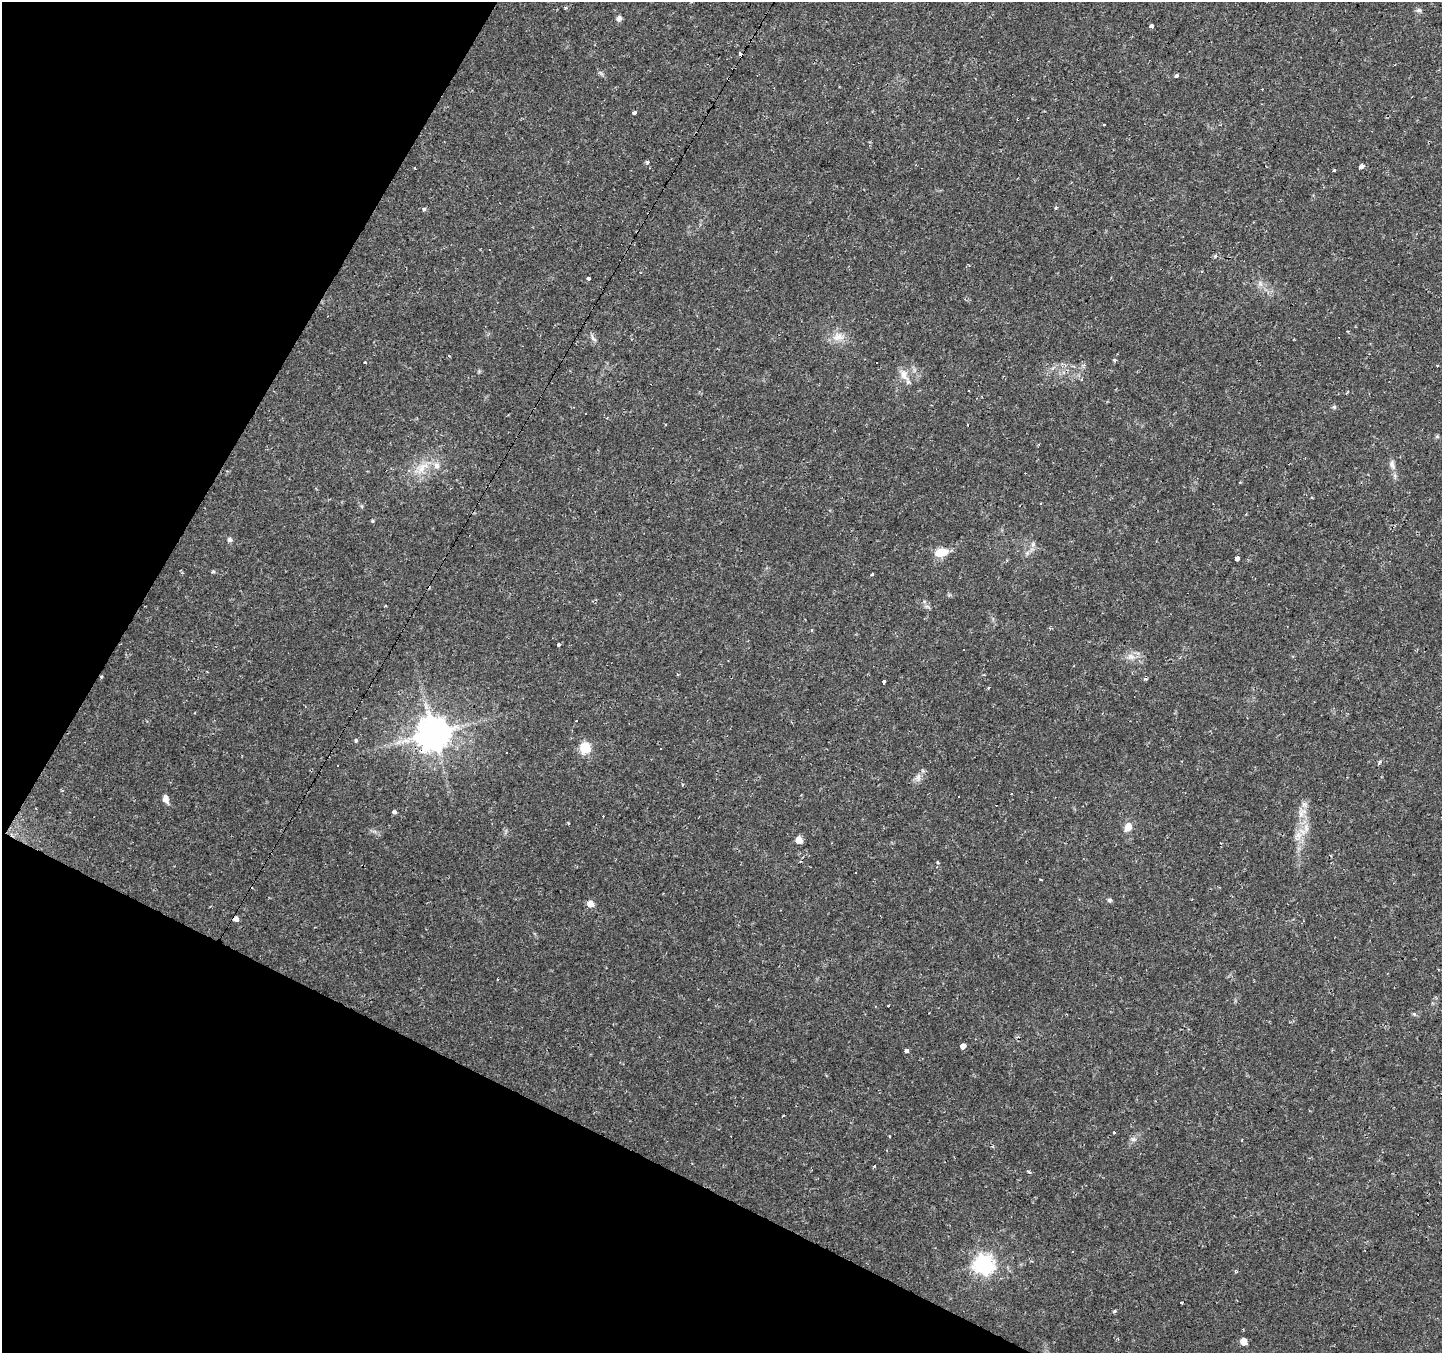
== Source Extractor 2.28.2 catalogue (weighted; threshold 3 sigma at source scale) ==
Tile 9 of 4 x 4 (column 1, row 3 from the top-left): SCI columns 1-1440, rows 1546-2896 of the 5765 x 5860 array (HDU 1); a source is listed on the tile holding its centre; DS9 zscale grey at full resolution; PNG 1444 x 1355 px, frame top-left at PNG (2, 2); no overlay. Shown black and unused: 24% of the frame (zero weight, under 2 of 3 exposures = <1% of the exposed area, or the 3 px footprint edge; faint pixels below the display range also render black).
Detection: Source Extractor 2.28.2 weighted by HDU 2 'WHT'; one run over the whole footprint, this tile lists its part. Background 0.0271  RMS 0.003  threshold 0.0136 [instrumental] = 3 sigma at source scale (4.5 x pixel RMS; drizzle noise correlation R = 1.50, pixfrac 1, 0.0396/0.0396 arcsec/px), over >= 5 px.
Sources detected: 95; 21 cosmic-ray / hot-pixel residue — not listed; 1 inside a brighter listed object's ellipse — not listed separately; the other 73 listed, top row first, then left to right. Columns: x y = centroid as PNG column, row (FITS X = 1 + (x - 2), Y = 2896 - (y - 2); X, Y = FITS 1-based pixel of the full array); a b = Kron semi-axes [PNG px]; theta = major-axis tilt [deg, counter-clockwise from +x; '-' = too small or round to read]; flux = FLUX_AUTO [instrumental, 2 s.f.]
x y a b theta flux
565 8 4 4 - 0.57
1419 10 7 5 14 0.75
619 18 7 6 - 1
1151 26 3 3 - 24
741 54 3 3 - 1.6
1176 76 4 3 - 1
634 112 4 3 - 1.8
1104 125 3 3 - 0.67
647 162 4 4 - 0.9
1361 166 4 3 - 3.3
1334 170 3 3 - 5.9
424 209 4 4 - 0.91
1215 256 5 4 - 0.4
969 265 4 3 - 0.35
589 278 4 3 - 1.6
1260 283 7 4 -72 0.75
838 337 17 11 15 3.4
593 338 14 5 -56 0.95
1115 360 4 3 - 0.58
365 362 3 3 - 0.41
876 362 3 3 - 1.6
1084 365 4 4 - 0.66
904 375 18 10 -69 2.9
969 391 3 3 - 0.59
1334 407 5 4 - 0.45
665 425 3 2 - 0.29
1437 436 5 5 - 0.42
1392 464 12 7 -84 1.4
437 466 8 8 - 1.5
422 468 18 12 50 5.1
1041 503 3 3 - 0.58
372 521 4 3 - 0.35
229 540 6 6 - 0.8
1033 544 6 6 - 0.79
941 552 13 8 10 5.9
1027 553 6 5 - 0.65
1237 559 4 4 - 4.4
872 574 3 3 - 0.47
927 606 7 4 -2 0.58
811 629 4 3 - 0.5
558 644 4 3 - 0.56
1131 657 11 7 -25 1.8
101 677 4 3 - 0.28
884 682 4 3 - 1
434 733 10 10 - 690
356 740 5 4 - 0.62
585 748 6 6 - 22
1379 763 6 4 52 0.89
338 765 3 3 - 0.97
918 777 11 6 89 1.3
166 799 11 6 -71 1.7
394 812 4 4 - 0.7
1301 814 12 8 80 2.3
1128 827 10 8 68 2.6
1302 831 13 5 -21 1.7
799 840 5 5 - 3.9
937 862 4 3 - 0.3
856 873 3 3 - 0.88
1041 880 3 2 - 0.22
1110 900 5 5 - 0.71
590 904 6 5 - 3.1
236 919 4 4 - 1.4
963 1046 4 3 - 110
906 1051 4 3 - 3.1
783 1116 3 2 - 0.27
1114 1132 3 3 - 1.6
1133 1139 7 6 - 0.85
874 1166 3 3 - 0.91
1029 1172 5 3 - 0.36
983 1264 8 7 - 140
1235 1271 4 3 - 0.41
1114 1311 4 3 - 0.58
1243 1341 5 5 - 3.6
Overlapping masked pixels (flux is a lower limit): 3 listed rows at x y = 741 54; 101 677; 434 733